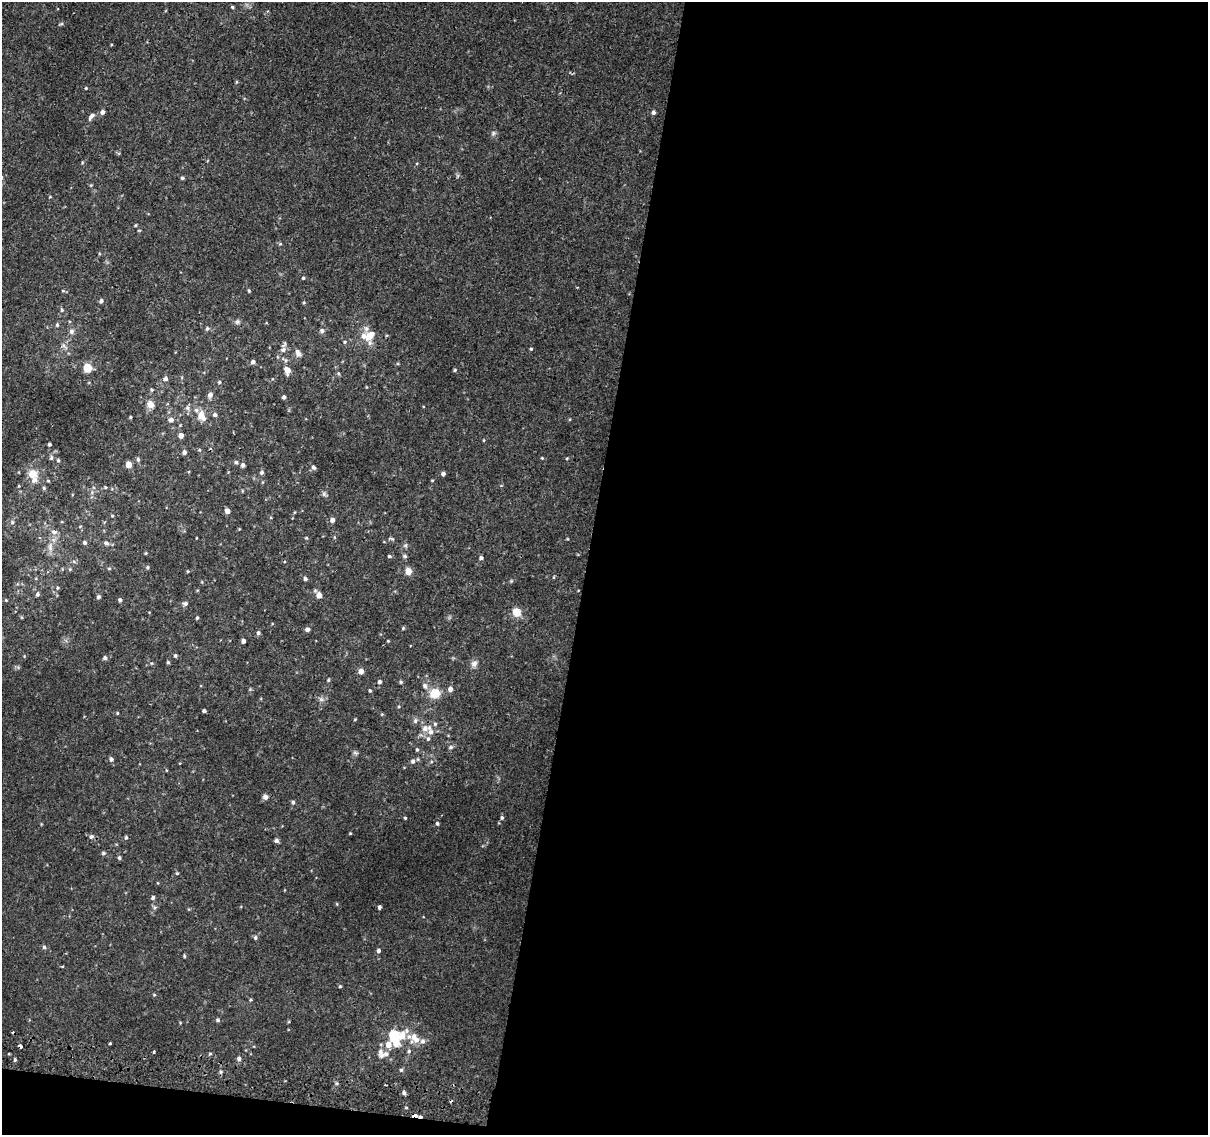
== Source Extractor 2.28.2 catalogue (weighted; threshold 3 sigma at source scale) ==
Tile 16 of 4 x 4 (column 4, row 4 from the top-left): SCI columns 3624-4829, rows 263-1395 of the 4842 x 5116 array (HDU 1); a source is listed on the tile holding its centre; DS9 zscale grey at full resolution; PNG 1210 x 1137 px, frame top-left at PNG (2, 2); no overlay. Shown black and unused: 53% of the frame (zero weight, under 2 of 3 exposures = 2% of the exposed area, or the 3 px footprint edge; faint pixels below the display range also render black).
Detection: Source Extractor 2.28.2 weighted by HDU 2 'WHT'; one run over the whole footprint, this tile lists its part. Background 0.00508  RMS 0.0022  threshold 0.0101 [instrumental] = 3 sigma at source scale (4.5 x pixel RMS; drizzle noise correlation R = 1.50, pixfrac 1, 0.0396/0.0396 arcsec/px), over >= 5 px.
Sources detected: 182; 4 cosmic-ray / hot-pixel residue — not listed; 9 inside a brighter listed object's ellipse — not listed separately; the other 169 listed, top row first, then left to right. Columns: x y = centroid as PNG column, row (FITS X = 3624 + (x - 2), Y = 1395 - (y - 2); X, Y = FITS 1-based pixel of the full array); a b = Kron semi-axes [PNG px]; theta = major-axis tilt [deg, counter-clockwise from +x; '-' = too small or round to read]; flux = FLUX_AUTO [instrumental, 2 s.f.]
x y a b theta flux
232 7 4 4 - 0.31
61 24 6 4 18 0.29
236 82 5 3 - 0.21
86 88 4 4 - 0.21
102 112 5 5 - 0.79
653 112 5 4 - 0.62
91 116 10 5 51 0.85
493 133 7 5 23 0.5
82 162 5 3 - 0.2
182 178 4 4 - 0.38
50 197 5 3 - 0.19
135 225 4 3 - 0.22
303 278 4 4 - 0.27
63 291 5 4 - 0.27
249 291 4 3 - 0.26
101 301 5 4 - 0.68
304 303 4 3 - 0.26
62 310 5 5 - 0.34
237 322 7 6 - 0.52
57 325 6 5 - 0.36
207 328 6 5 - 0.45
72 331 8 6 -90 0.79
322 331 6 6 - 0.69
370 336 15 10 44 3
345 342 5 4 - 0.28
531 349 4 3 - 0.25
283 350 7 6 - 0.89
298 353 10 7 -63 0.98
285 360 14 5 -31 0.72
253 362 5 5 - 0.73
87 368 7 6 - 4.7
287 370 7 5 -75 2.4
455 370 5 4 - 0.29
338 373 5 4 - 0.29
166 378 6 5 - 0.69
219 382 4 4 - 0.31
152 390 5 4 - 0.29
210 395 6 5 - 1
284 397 4 4 - 0.55
150 404 5 5 - 3.1
187 408 7 7 - 0.74
215 415 5 5 - 0.53
201 416 9 7 -60 3.1
130 417 4 3 - 0.22
171 420 6 6 - 0.9
181 435 5 4 - 1.3
484 440 4 3 - 0.18
49 444 3 3 - 0.37
184 452 5 5 - 0.66
51 458 7 5 76 0.46
542 458 4 3 - 0.2
567 458 5 3 - 0.21
138 459 6 4 -86 0.45
58 460 5 4 - 0.36
236 462 6 4 -75 0.4
128 464 5 4 - 2.9
243 465 5 5 - 0.64
313 467 6 5 - 0.6
261 472 6 5 - 0.47
32 474 12 11 - 2.8
443 474 4 4 - 0.58
432 480 5 3 - 0.18
48 481 5 3 - 0.22
105 487 4 4 - 0.26
44 488 5 4 - 0.33
324 494 6 6 - 0.47
227 511 5 4 - 1.3
112 516 5 4 - 0.27
332 520 5 5 - 1.1
12 522 6 5 - 0.46
54 532 9 6 -20 0.9
196 538 3 2 - 0.14
306 538 4 4 - 0.24
393 539 6 4 -69 0.31
85 542 5 5 - 0.52
106 543 7 5 -31 0.63
50 547 14 7 87 1.6
146 553 4 3 - 0.23
389 556 5 4 - 0.31
405 556 6 5 - 0.46
481 558 5 4 - 0.53
74 562 6 4 -21 0.35
148 567 5 4 - 0.3
109 568 5 3 - 0.26
70 569 5 5 - 0.32
188 571 4 3 - 0.22
408 571 5 5 - 3
554 577 5 3 - 0.18
305 579 5 4 - 0.5
511 581 4 4 - 0.24
58 588 5 4 - 0.28
37 594 6 5 - 0.57
319 595 7 5 -53 1.9
99 597 5 5 - 0.49
6 600 4 4 - 0.19
120 600 4 4 - 0.58
185 603 7 5 16 0.56
517 612 11 9 -57 2.4
197 618 4 4 - 0.29
403 628 5 4 - 0.28
307 629 5 5 - 0.69
258 633 6 5 - 0.53
243 641 4 4 - 0.78
388 641 4 3 - 0.17
175 655 4 4 - 0.44
105 658 5 5 - 0.54
168 662 5 4 - 0.26
474 664 9 8 - 0.94
361 671 5 5 - 1.4
328 680 5 3 - 0.28
379 682 5 4 - 0.57
401 682 5 4 - 0.36
450 689 5 5 - 1.1
370 690 4 3 - 0.27
435 693 14 12 21 3.4
321 699 7 7 - 0.67
399 706 4 3 - 0.22
204 711 4 3 - 0.5
117 713 4 3 - 0.23
355 719 5 3 - 0.18
415 721 8 6 60 0.57
435 724 5 5 - 0.39
425 728 10 9 - 1.5
428 739 6 5 - 0.47
451 747 6 6 - 0.53
417 749 5 4 - 0.31
355 753 8 5 -19 0.41
111 759 5 5 - 0.62
413 761 6 5 - 0.62
265 797 7 6 - 0.77
293 802 5 4 - 0.4
405 818 3 3 - 0.24
502 818 5 4 - 0.38
437 823 5 4 - 0.37
350 833 3 3 - 0.18
91 836 6 6 - 0.63
126 837 5 4 - 0.34
276 840 5 4 - 0.64
103 853 5 4 - 0.39
119 858 5 4 - 0.37
177 873 5 4 - 0.26
153 897 5 5 - 0.45
337 904 5 3 - 0.18
379 907 4 3 - 0.7
255 938 5 5 - 0.45
44 947 5 4 - 0.4
379 950 5 4 - 0.55
184 956 4 4 - 0.26
340 986 4 4 - 0.26
154 995 4 4 - 0.23
218 1020 5 5 - 0.41
402 1035 14 8 52 3.6
395 1037 10 6 -75 11
415 1038 17 10 -54 2.8
110 1043 3 3 - 0.63
388 1045 7 6 - 2
20 1046 4 3 - 1.8
409 1051 5 5 - 0.42
154 1052 3 3 - 0.33
9 1054 2 2 - 0.25
210 1054 5 3 - 0.25
386 1054 10 8 4 1.2
239 1059 5 5 - 0.68
15 1060 4 3 - 0.32
401 1070 5 5 - 0.36
221 1072 5 5 - 0.33
337 1083 5 4 - 0.31
404 1092 5 5 - 0.6
406 1108 4 3 - 0.22
Overlapping masked pixels (flux is a lower limit): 1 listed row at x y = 20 1046